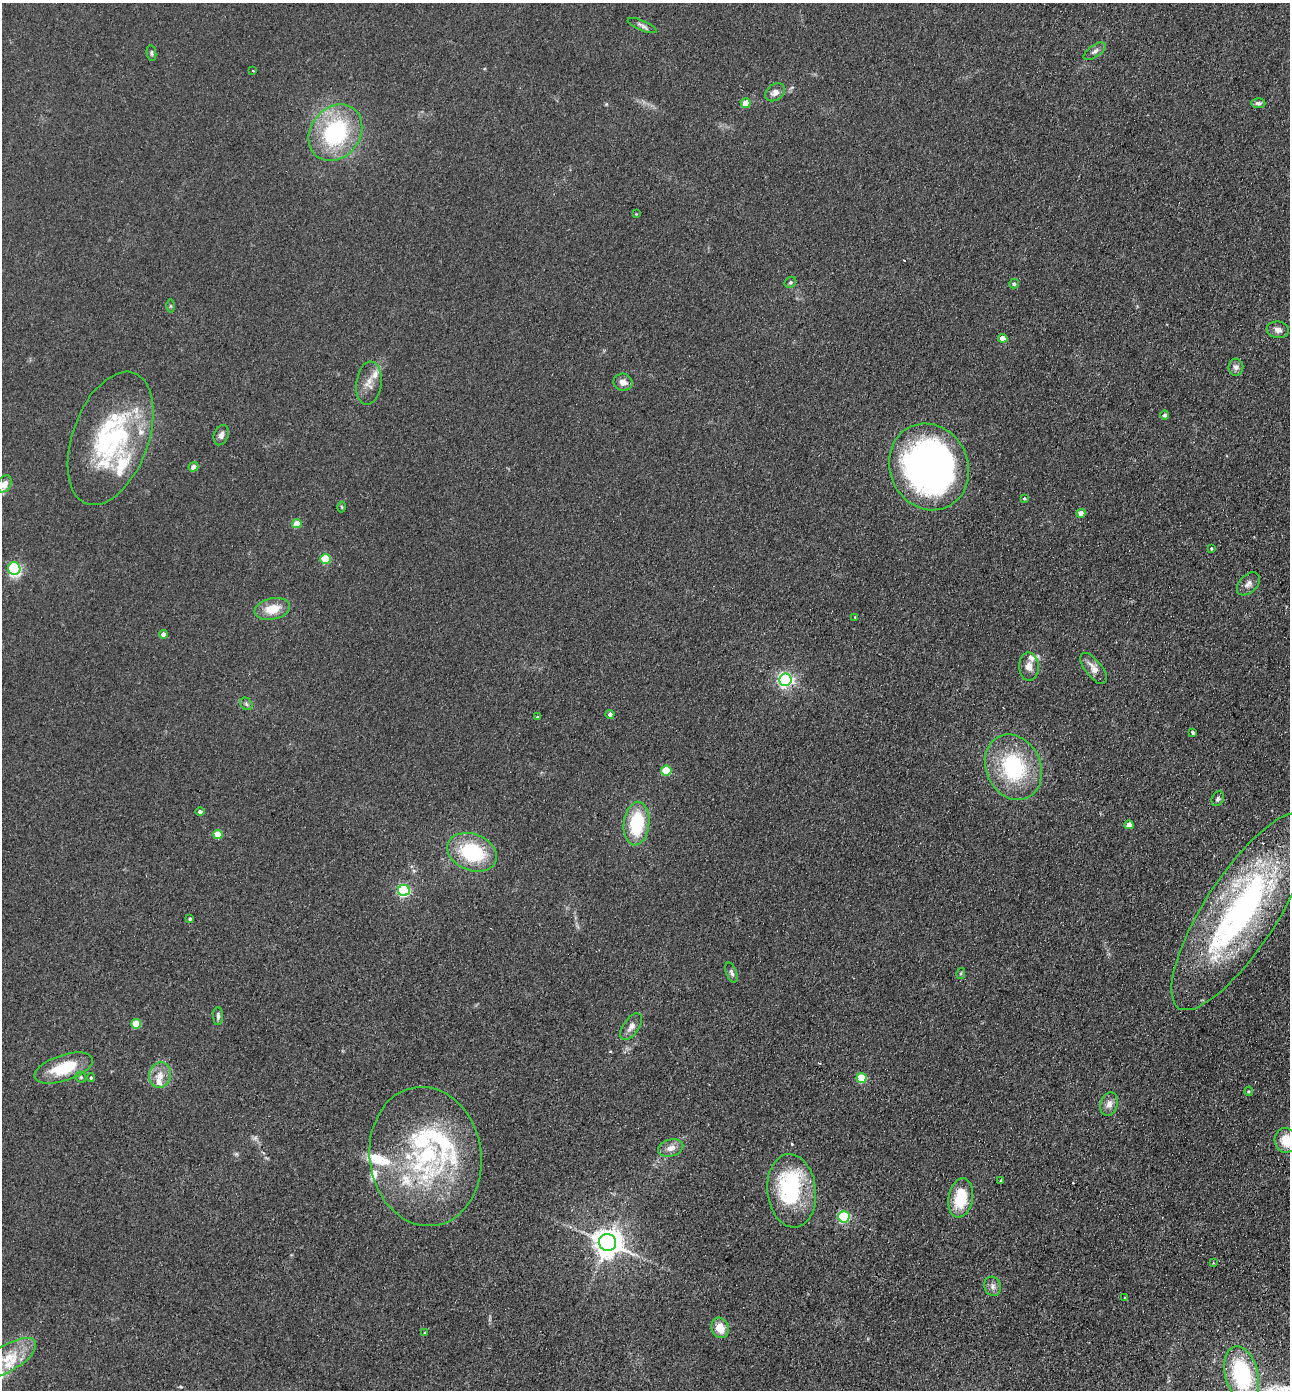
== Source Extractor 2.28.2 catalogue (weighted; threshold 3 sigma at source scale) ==
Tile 6 of 4 x 4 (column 2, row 2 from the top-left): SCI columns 1483-2770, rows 2802-4189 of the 5672 x 5603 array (HDU 1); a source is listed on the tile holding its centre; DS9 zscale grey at full resolution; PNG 1292 x 1392 px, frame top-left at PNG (2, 3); each listed source drawn as its Kron ellipse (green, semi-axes under 4 px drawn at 4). Shown black and unused: <1% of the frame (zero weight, under 2 of 3 exposures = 3% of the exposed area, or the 3 px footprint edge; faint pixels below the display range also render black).
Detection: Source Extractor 2.28.2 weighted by HDU 2 'WHT'; one run over the whole footprint, this tile lists its part. Background 0.105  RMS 0.01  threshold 0.0471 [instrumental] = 3 sigma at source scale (4.5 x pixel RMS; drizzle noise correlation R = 1.50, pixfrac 1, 0.05/0.05 arcsec/px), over >= 5 px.
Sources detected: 99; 1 too faint to see at this stretch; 2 inside a brighter object's white glare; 3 cosmic-ray / hot-pixel residue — neither listed nor drawn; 14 inside a brighter listed object's ellipse — not listed separately; the other 79 listed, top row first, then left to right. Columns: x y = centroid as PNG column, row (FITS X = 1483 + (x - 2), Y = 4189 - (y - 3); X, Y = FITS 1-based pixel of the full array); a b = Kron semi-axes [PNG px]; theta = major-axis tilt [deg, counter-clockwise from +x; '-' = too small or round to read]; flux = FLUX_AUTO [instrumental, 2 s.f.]
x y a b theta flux
642 26 15 5 -23 3.7
1095 51 13 6 34 4
151 53 7 4 -79 1.9
253 71 3 2 - 0.89
775 92 11 8 35 6.4
746 103 5 4 - 14
1258 103 7 5 -3 2.6
335 133 30 24 52 110
636 214 3 3 - 0.73
790 282 6 5 - 1.6
1014 284 4 4 - 1.7
170 306 6 4 90 1.4
1278 330 11 8 -9 5.3
1003 338 4 4 - 11
1236 367 8 7 - 4.2
623 382 9 8 - 7
369 383 22 12 82 12
1165 415 4 4 - 2.6
221 435 10 7 70 4.9
110 438 70 38 70 150
193 467 5 4 - 5.7
929 467 44 39 -65 490
4 484 9 6 59 7.1
1024 499 3 3 - 2.7
342 507 5 3 - 1
1081 513 4 4 - 8
297 524 4 4 - 21
1211 549 3 3 - 2.2
325 559 5 5 - 45
14 569 6 6 - 98
1248 584 13 9 45 5.9
272 609 18 10 12 20
855 617 4 4 - 0.83
163 634 4 4 - 5.5
1029 666 14 10 -87 7.5
1093 668 18 8 -52 9.9
785 680 6 6 - 280
246 704 7 5 -46 2.2
610 714 4 4 - 2.7
537 717 4 3 - 1.2
1193 732 4 3 - 1.8
1013 767 34 27 -66 95
666 771 5 5 - 39
1218 799 8 5 64 2.4
200 812 4 4 - 2.7
637 824 22 13 84 57
1129 825 4 4 - 7.8
218 834 4 4 - 24
472 852 26 18 -22 73
404 890 5 5 - 140
1241 911 115 36 57 350
190 919 3 3 - 1.6
731 973 10 5 -70 2.9
961 973 5 4 - 1.3
218 1016 9 4 -90 3
136 1024 5 4 - 32
631 1026 15 7 54 6.4
64 1068 30 13 18 43
160 1075 13 10 76 10
81 1077 6 5 - 1.5
91 1078 4 3 - 1.2
861 1078 5 5 - 40
1249 1091 4 4 - 1.2
1109 1104 12 8 75 6.7
1286 1140 12 11 - 20
671 1148 13 8 15 7.6
425 1156 70 56 -82 200
1001 1181 3 3 - 1.2
792 1191 37 24 -84 110
961 1198 20 12 79 39
844 1217 5 5 - 120
607 1242 9 8 - 1400
1213 1262 4 3 - 1.1
993 1286 10 8 -67 4.8
1125 1298 3 3 - 1.3
720 1328 10 8 -72 15
425 1333 3 3 - 1.3
8 1358 31 13 31 30
1242 1374 29 16 -75 100
Isophote crosses this tile's border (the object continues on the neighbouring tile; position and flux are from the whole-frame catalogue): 2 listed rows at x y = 1286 1140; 1242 1374